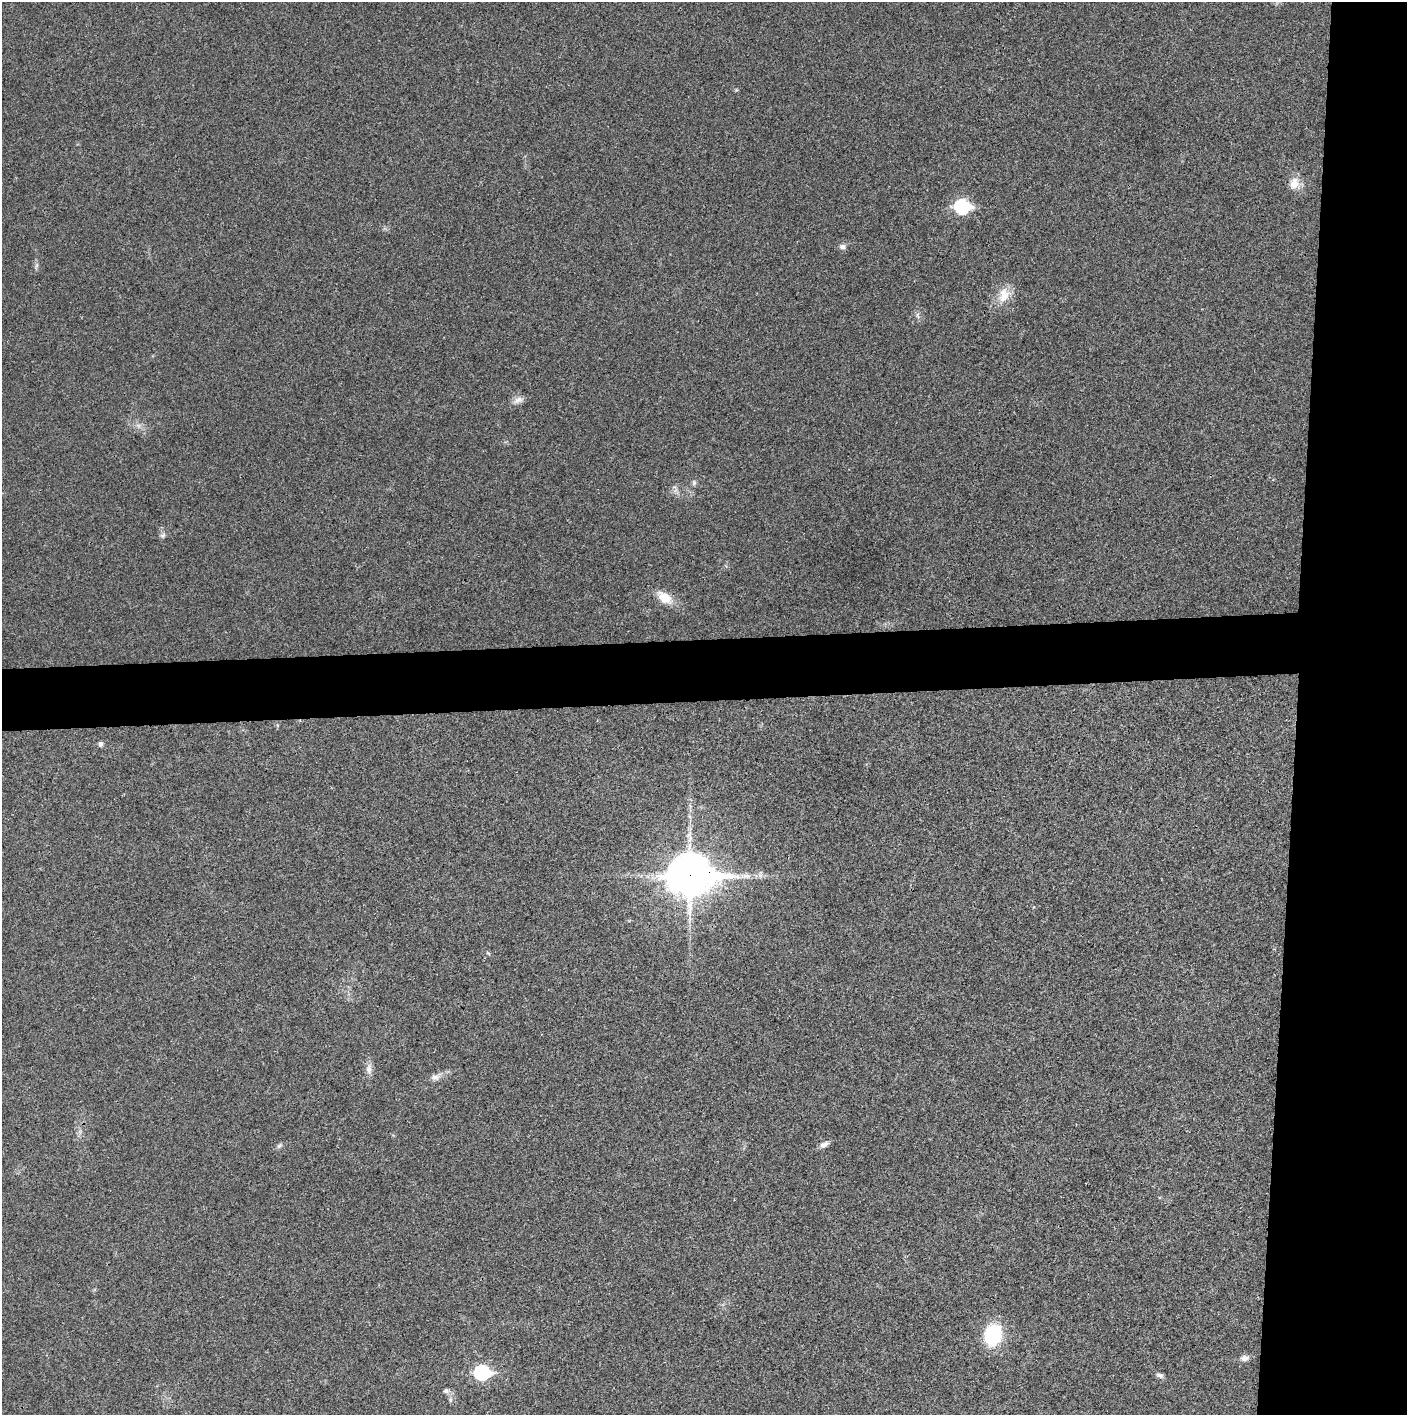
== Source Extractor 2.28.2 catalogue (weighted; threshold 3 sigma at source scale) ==
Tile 6 of 3 x 3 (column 3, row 2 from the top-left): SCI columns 2815-4219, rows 1416-2828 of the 4220 x 4242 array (HDU 1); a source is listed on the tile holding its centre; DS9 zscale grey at full resolution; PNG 1409 x 1417 px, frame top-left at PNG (2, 2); no overlay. Shown black and unused: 12% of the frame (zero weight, under 3 of 4 exposures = <1% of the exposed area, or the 3 px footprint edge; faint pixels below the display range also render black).
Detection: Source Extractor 2.28.2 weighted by HDU 2 'WHT'; one run over the whole footprint, this tile lists its part. Background 0.0191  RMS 0.0051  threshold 0.0231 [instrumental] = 3 sigma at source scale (4.5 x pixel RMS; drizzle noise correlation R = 1.50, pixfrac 1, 0.05/0.05 arcsec/px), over >= 5 px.
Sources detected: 23; all 23 listed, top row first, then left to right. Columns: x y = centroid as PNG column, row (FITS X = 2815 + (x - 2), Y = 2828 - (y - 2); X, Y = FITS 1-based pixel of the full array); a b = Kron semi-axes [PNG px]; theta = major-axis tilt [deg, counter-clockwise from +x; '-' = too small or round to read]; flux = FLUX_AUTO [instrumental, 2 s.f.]
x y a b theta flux
1294 183 15 12 73 6.1
962 206 8 7 - 75
843 246 9 6 1 1.8
36 266 8 4 71 0.99
1004 295 22 14 73 9
518 400 14 8 28 3
138 425 7 4 -19 1.5
694 483 7 5 -77 1.2
163 535 8 6 23 1.3
665 598 14 9 -33 10
101 744 5 5 - 1.8
690 875 18 14 1 1400
488 953 6 4 -44 0.64
369 1069 14 8 87 3.1
435 1077 13 8 3 2.8
824 1144 13 7 28 2.3
279 1146 8 6 44 1.3
993 1335 18 14 77 34
1245 1358 12 8 15 2.5
482 1372 8 7 - 89
1160 1375 9 6 -18 1.6
446 1391 9 6 -18 1.6
450 1400 6 4 72 0.87
Overlapping masked pixels (flux is a lower limit): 1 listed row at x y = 690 875